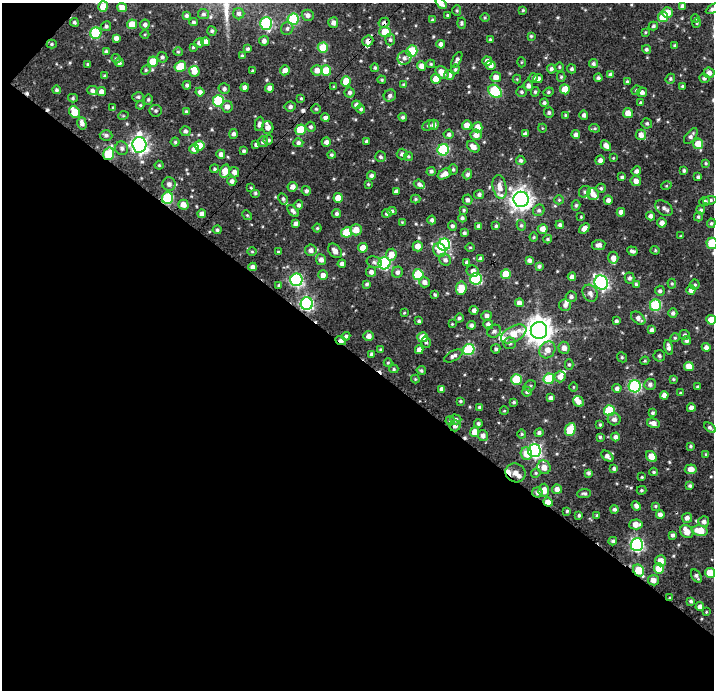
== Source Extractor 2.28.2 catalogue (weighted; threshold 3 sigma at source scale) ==
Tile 3 of 2 x 2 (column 1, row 2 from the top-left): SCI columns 128-839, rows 205-892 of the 1758 x 1761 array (HDU 1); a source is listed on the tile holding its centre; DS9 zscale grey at full resolution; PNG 716 x 692 px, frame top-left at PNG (2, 3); each listed source drawn as its Kron ellipse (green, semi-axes under 4 px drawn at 4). Shown black and unused: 49% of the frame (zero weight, under 3 of 4 exposures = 20% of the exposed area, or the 3 px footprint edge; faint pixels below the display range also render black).
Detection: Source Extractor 2.28.2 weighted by HDU 2 'WHT'; one run over the whole footprint, this tile lists its part. Background 0.136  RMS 0.047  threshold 0.211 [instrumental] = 3 sigma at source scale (4.5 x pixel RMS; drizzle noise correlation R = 1.50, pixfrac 1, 0.0396/0.0396 arcsec/px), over >= 5 px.
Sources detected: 466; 5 cosmic-ray / hot-pixel residue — neither listed nor drawn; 16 inside a brighter listed object's ellipse — not listed separately; the other 445 listed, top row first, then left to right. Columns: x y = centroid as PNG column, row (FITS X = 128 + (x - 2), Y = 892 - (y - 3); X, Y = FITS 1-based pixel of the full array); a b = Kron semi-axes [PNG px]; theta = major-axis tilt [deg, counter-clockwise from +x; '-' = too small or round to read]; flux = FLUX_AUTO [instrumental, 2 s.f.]
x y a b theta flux
441 3 6 4 -42 33
103 6 5 5 - 75
682 6 4 4 - 12
122 8 5 4 - 36
713 9 7 3 28 12
457 10 5 4 - 6
523 10 4 4 - 5.1
667 12 5 5 - 41
203 14 5 5 - 9.2
239 14 6 5 - 13
186 15 4 4 - 9.8
308 15 6 5 - 19
447 15 3 2 - 4.7
663 17 5 5 - 120
485 18 5 3 - 4.6
695 18 4 3 - 4.6
293 19 5 5 - 290
433 20 4 4 - 8
74 22 4 4 - 7.5
193 22 4 3 - 8.1
266 23 6 6 - 450
333 23 5 5 - 20
384 23 6 5 - 14
462 23 5 4 - 7.5
697 23 4 4 - 5.7
132 24 5 5 - 72
145 24 5 5 - 13
106 26 5 5 - 11
653 26 5 3 - 6.5
287 28 6 6 - 11
212 31 5 4 - 7.8
385 32 6 5 - 110
645 32 3 3 - 4.2
96 33 6 5 - 290
145 34 4 3 - 3.8
531 36 4 4 - 5.7
116 38 4 4 - 17
390 40 6 5 - 9.3
490 40 3 3 - 6.9
264 41 5 5 - 17
368 41 5 5 - 22
205 42 4 4 - 28
199 43 5 4 - 16
52 44 5 4 - 6.2
441 44 4 4 - 19
675 45 3 3 - 6
193 47 4 4 - 6.3
323 48 5 5 - 120
248 49 3 3 - 7.7
646 49 4 4 - 9.4
106 51 4 4 - 8
412 51 6 5 - 220
178 52 5 4 - 6
242 56 3 3 - 6.2
162 57 5 5 - 9.6
405 58 7 6 - 16
116 59 5 4 - 6.2
457 60 9 4 63 12
487 61 5 4 - 24
153 62 5 5 - 100
521 62 5 3 - 4
119 63 4 4 - 11
88 64 4 3 - 5.7
431 64 4 4 - 5.6
593 64 5 4 - 9.8
491 65 5 5 - 24
422 66 5 4 - 29
180 67 6 5 - 150
559 67 4 4 - 4.5
375 68 4 4 - 6.8
455 69 5 4 - 6.7
551 69 4 4 - 11
572 69 4 4 - 8.9
146 70 5 4 - 5.2
285 70 5 5 - 27
317 70 5 5 - 31
194 71 5 5 - 37
253 71 3 3 - 5.7
326 71 5 5 - 110
442 72 7 5 -42 47
709 73 5 5 - 20
449 75 5 5 - 18
610 75 4 4 - 18
105 76 4 3 - 8.3
496 77 5 5 - 31
561 77 5 4 - 5.6
533 78 5 4 - 8
538 78 5 4 - 16
598 78 4 4 - 10
704 78 5 4 - 9
436 79 5 5 - 50
517 79 4 4 - 4.1
670 79 5 4 - 6.7
382 80 4 3 - 5.3
346 81 5 5 - 90
627 82 4 4 - 7.6
187 85 4 4 - 10
404 85 4 4 - 6.6
528 86 5 5 - 17
683 86 4 3 - 6.9
245 87 4 4 - 19
334 87 4 4 - 4.5
269 88 4 4 - 23
224 89 5 5 - 12
565 89 5 5 - 77
56 90 4 4 - 7.6
92 90 5 4 - 13
636 90 5 4 - 5.4
101 91 4 4 - 22
495 91 7 5 -43 350
200 92 4 4 - 19
349 92 5 5 - 13
521 92 5 5 - 7.7
535 92 5 4 - 7.4
548 92 5 3 - 6.2
642 92 5 4 - 15
390 96 6 5 - 14
138 97 6 5 - 7.5
73 98 5 4 - 6.3
301 98 4 3 - 5.3
148 99 5 4 - 7
218 101 5 5 - 310
544 103 4 4 - 9.3
641 103 4 4 - 5.7
140 105 4 4 - 5
356 105 4 4 - 17
113 107 4 3 - 5.5
227 107 6 5 - 23
290 107 5 5 - 12
316 109 5 4 - 6.8
361 109 4 4 - 8.7
156 111 6 6 - 8.4
74 112 6 5 - 89
186 112 4 3 - 8.1
549 113 5 5 - 8.8
628 113 5 5 - 45
565 115 4 4 - 4.6
584 115 5 4 - 12
123 116 5 3 - 4.1
403 117 4 4 - 10
325 118 4 4 - 14
82 123 6 4 -74 20
647 123 5 5 - 8.6
259 124 7 3 78 11
428 125 6 5 - 9.5
434 125 5 5 - 19
467 125 5 5 - 35
268 127 6 5 - 26
311 127 5 5 - 11
477 127 5 5 - 39
542 128 4 3 - 3.3
595 128 5 4 - 5.9
300 130 5 5 - 160
185 131 5 5 - 11
233 134 5 4 - 13
449 134 5 5 - 11
525 134 4 4 - 13
106 135 6 5 - 13
476 135 5 5 - 30
576 135 4 4 - 19
641 135 5 5 - 26
691 136 9 5 52 15
268 140 5 5 - 9.9
366 141 3 3 - 6.8
175 142 4 4 - 6.6
263 142 5 5 - 11
326 142 4 4 - 19
298 143 5 4 - 13
698 144 5 5 - 73
139 145 8 7 - 1600
256 145 4 3 - 10
606 145 6 4 -43 25
199 146 5 5 - 76
473 147 7 5 -36 31
122 148 7 6 - 14
194 149 5 5 - 25
443 150 6 5 - 390
244 151 4 3 - 8.4
109 154 6 5 - 250
221 154 4 4 - 20
402 154 5 5 - 14
331 155 4 4 - 6.6
408 156 4 4 - 5.5
381 157 5 5 - 10
613 158 4 3 - 3.3
521 160 5 4 - 9.8
600 160 5 4 - 19
706 163 4 3 - 5
159 165 4 4 - 5.7
214 169 4 4 - 6.6
453 170 5 4 - 7.5
225 171 7 5 75 54
431 171 4 4 - 9.7
636 171 5 4 - 14
684 171 3 3 - 8.8
234 172 5 5 - 21
445 174 7 5 28 30
467 174 5 4 - 12
371 175 4 4 - 11
622 177 4 3 - 7.1
698 177 3 3 - 8.4
232 181 4 4 - 16
636 181 5 5 - 23
169 184 7 6 - 19
368 184 3 3 - 4.2
419 184 5 4 - 14
666 186 5 3 - 4.1
293 187 5 5 - 27
500 187 12 7 -78 34
251 188 4 3 - 4.5
601 188 5 4 - 7.9
306 191 5 4 - 12
396 191 4 3 - 11
585 192 6 5 - 8.6
255 193 5 4 - 7.2
479 194 5 4 - 11
593 194 6 6 - 20
167 198 6 5 - 380
338 198 5 4 - 62
283 199 6 4 -61 8.1
415 199 5 4 - 5.9
521 199 7 7 - 2800
467 200 5 5 - 13
559 200 5 4 - 5.7
608 200 4 4 - 17
710 200 7 4 8 8.3
705 201 5 4 - 10
183 205 5 5 - 32
298 205 5 4 - 11
576 205 5 4 - 7.5
664 208 9 6 -35 17
464 210 3 3 - 5.6
539 210 6 5 - 9.5
701 210 4 4 - 7.6
293 211 7 4 -50 13
392 211 4 4 - 9.9
621 212 4 4 - 25
387 213 4 4 - 12
202 214 4 4 - 21
336 214 4 4 - 9.9
247 215 5 4 - 5.1
651 216 4 4 - 18
581 217 4 3 - 3.9
698 217 4 4 - 6.5
462 218 4 4 - 9.1
432 220 4 4 - 12
402 222 3 3 - 3.3
295 223 4 4 - 15
662 223 5 4 - 23
711 223 5 4 - 6.2
521 225 5 4 - 7.4
560 225 4 4 - 11
452 226 4 4 - 10
479 226 4 4 - 13
496 226 4 3 - 7.2
317 228 4 4 - 6.2
584 228 6 4 40 25
543 229 5 4 - 33
217 230 4 4 - 8.7
356 230 6 5 - 52
347 232 5 5 - 120
464 233 3 3 - 8.5
681 236 3 2 - 4.9
534 237 4 4 - 4.9
548 239 4 3 - 6.1
712 243 5 5 - 190
444 245 6 6 - 600
599 245 7 5 9 18
418 246 5 5 - 36
470 247 5 3 - 4.3
363 248 5 4 - 48
311 250 6 5 - 21
439 250 7 6 - 46
655 250 4 4 - 4.9
335 251 8 5 -50 27
632 251 5 3 - 12
252 252 5 3 - 4.3
278 252 4 3 - 4.9
391 255 6 5 - 41
613 258 6 5 - 23
481 259 4 4 - 15
321 260 5 5 - 22
445 260 6 5 - 13
529 260 4 4 - 15
374 262 8 5 -20 11
467 262 4 3 - 13
384 263 6 6 - 560
342 264 4 4 - 15
539 266 4 4 - 9.1
253 267 4 4 - 18
473 271 6 5 - 21
371 272 5 5 - 18
397 272 6 5 - 15
506 274 5 5 - 130
323 275 5 5 - 25
418 275 5 5 - 210
572 277 4 4 - 18
630 278 5 5 - 12
476 279 6 6 - 380
296 280 6 6 - 700
424 282 5 5 - 18
601 282 7 6 - 1100
367 284 4 4 - 8.3
636 284 4 4 - 6.1
672 284 5 4 - 6
695 285 5 5 - 7.4
279 286 4 4 - 7.5
461 288 7 5 83 72
691 290 4 4 - 22
660 291 5 5 - 9.9
590 293 9 7 -62 23
435 295 4 3 - 7
571 297 5 5 - 11
519 303 4 4 - 20
307 304 6 6 - 820
565 305 6 6 - 15
655 305 6 5 - 300
474 310 4 4 - 16
404 313 4 3 - 4.3
673 313 4 4 - 12
486 316 5 5 - 16
459 318 4 4 - 8.2
638 318 8 5 -39 19
711 320 5 5 - 67
419 321 4 3 - 8
616 321 4 3 - 9.6
452 324 3 3 - 3.4
488 324 5 5 - 16
471 325 4 4 - 13
539 330 8 8 - 5000
652 330 4 4 - 15
494 331 7 6 - 14
514 334 14 7 28 71
685 335 5 5 - 9.3
346 336 4 4 - 9.2
369 336 5 5 - 24
423 337 5 5 - 57
675 338 5 4 - 5.4
341 340 5 4 - 21
687 341 4 4 - 9.5
426 342 6 4 -74 7.2
510 343 6 6 - 11
669 347 8 4 -76 18
706 347 4 4 - 17
564 348 6 5 - 24
380 349 4 3 - 4.8
496 349 5 4 - 8.8
419 350 4 4 - 24
469 350 6 5 - 320
547 350 9 7 54 37
371 354 4 4 - 11
453 356 10 5 27 14
659 356 6 5 - 9.8
622 357 5 4 - 6.6
645 361 4 3 - 5.1
388 363 4 4 - 4.7
569 364 5 4 - 6.6
689 367 5 4 - 53
394 369 4 4 - 6
421 370 5 4 - 7.8
560 377 6 5 - 29
415 379 4 4 - 4.6
516 379 5 5 - 180
549 379 5 5 - 190
673 379 4 3 - 5.2
650 384 6 5 - 14
530 386 6 5 - 6.8
635 386 6 6 - 610
697 386 3 2 - 4.1
573 387 4 3 - 3.8
617 388 4 4 - 12
442 389 4 4 - 19
527 392 5 4 - 9.5
680 393 4 3 - 5
664 395 4 4 - 21
551 398 4 4 - 15
460 401 4 3 - 6.2
514 402 4 3 - 6.3
578 402 6 5 - 28
480 408 4 3 - 11
691 408 4 4 - 21
504 411 4 3 - 3.4
609 411 5 5 - 230
652 413 4 4 - 7.8
456 419 5 5 - 13
614 419 6 6 - 18
450 421 4 4 - 9.8
478 423 4 4 - 9.3
653 423 6 4 -18 23
600 425 4 3 - 5.3
455 426 6 5 - 18
710 428 6 4 -36 11
570 429 6 5 - 120
475 432 5 4 - 58
539 433 4 4 - 12
522 434 4 4 - 5.6
483 436 5 5 - 19
600 437 4 4 - 6.5
615 437 4 4 - 16
690 446 4 4 - 6.5
534 451 6 6 - 930
526 454 6 5 - 53
706 454 4 4 - 5.2
607 456 7 4 -39 19
651 456 6 4 -51 54
544 467 7 6 - 40
614 469 4 4 - 9.3
691 469 6 5 - 32
654 472 4 3 - 6.3
515 473 10 9 - 80
536 473 5 4 - 5.8
589 473 4 3 - 9.3
642 477 3 3 - 4.4
690 486 4 4 - 8.8
557 489 5 4 - 21
544 490 6 5 - 35
641 490 5 4 - 5.9
537 492 5 5 - 17
584 493 7 4 5 9.3
548 502 5 4 - 49
636 506 5 4 - 14
655 506 4 4 - 5.1
614 509 4 4 - 8.8
567 511 3 3 - 6.2
660 514 4 4 - 18
579 515 4 3 - 7.3
597 515 3 3 - 6
687 518 5 5 - 21
704 522 5 5 - 17
636 524 6 5 - 36
687 531 7 6 - 52
700 531 8 5 -11 86
673 535 4 4 - 11
613 541 4 4 - 8.7
637 545 6 6 - 740
661 561 5 5 - 44
659 569 5 5 - 110
639 570 6 5 - 150
710 573 5 5 - 78
696 576 7 4 -56 12
653 580 5 5 - 25
670 598 3 3 - 7
691 601 4 4 - 8.5
700 606 4 4 - 19
706 612 3 3 - 4.1
Overlapping masked pixels (flux is a lower limit): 13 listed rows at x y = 384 23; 368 41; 109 154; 167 198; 418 246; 307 304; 539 330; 341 340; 537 492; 548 502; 636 524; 639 570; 670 598
Isophote crosses this tile's border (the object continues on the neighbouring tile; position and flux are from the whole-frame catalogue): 5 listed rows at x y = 441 3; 103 6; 713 9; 712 243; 711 320